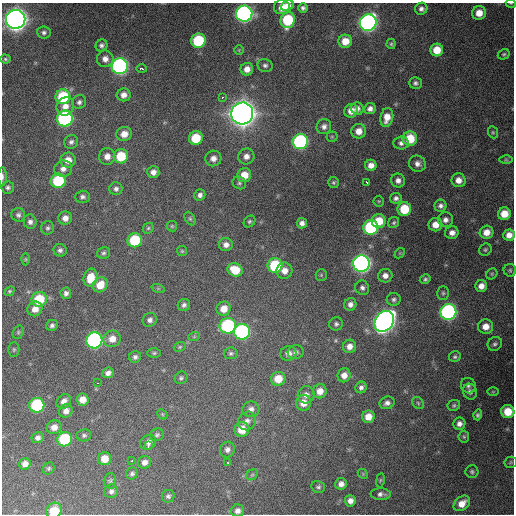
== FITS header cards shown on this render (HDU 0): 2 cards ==
NAXIS1  =                  512 / Axis length
NAXIS2  =                  512 / Axis length

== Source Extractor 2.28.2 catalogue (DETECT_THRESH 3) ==
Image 512 x 512 px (HDU 0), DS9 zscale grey, 1 PNG px = 1 image px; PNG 516 x 516 px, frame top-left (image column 1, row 512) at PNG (2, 3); each listed source drawn as its Kron ellipse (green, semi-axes under 4 px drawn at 4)
Background 1660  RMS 41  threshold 124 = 3 sigma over >= 5 px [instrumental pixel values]
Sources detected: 201; all 201 listed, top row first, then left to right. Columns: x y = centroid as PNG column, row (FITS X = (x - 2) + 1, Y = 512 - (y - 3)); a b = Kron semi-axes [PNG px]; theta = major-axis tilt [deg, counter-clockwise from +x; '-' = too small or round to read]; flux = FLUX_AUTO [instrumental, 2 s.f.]
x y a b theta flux
511 3 5 2 - 2.3e+03
287 6 7 5 23 1.9e+04
282 7 8 7 - 4.3e+04
303 8 5 4 - 6.8e+03
421 9 6 6 - 9.7e+03
479 13 7 6 - 3.3e+04
244 14 8 8 - 1.1e+06
16 19 10 9 - 2.8e+06
288 20 8 7 - 1.7e+05
368 23 8 8 - 1.1e+06
44 33 7 6 - 7.5e+03
198 41 7 7 - 1.7e+05
345 41 7 6 - 3.7e+04
391 44 5 4 - 4.2e+03
101 45 6 5 - 8.3e+03
239 50 5 4 - 2.8e+03
437 50 6 6 - 4.9e+04
504 54 6 5 - 4.8e+03
5 59 5 4 - 4.0e+03
105 59 8 8 - 1.9e+04
265 65 8 6 -11 8.2e+03
120 66 8 8 - 8.6e+05
141 69 5 3 - 1.6e+04
247 69 6 6 - 2.1e+04
415 83 6 5 - 7.2e+03
124 95 7 6 - 1.7e+04
63 97 7 7 - 1.6e+05
222 98 3 2 - 4.6e+03
79 102 7 6 - 8.9e+03
65 106 9 8 - 2.1e+04
357 109 6 6 - 1.1e+04
370 109 6 5 - 1.2e+04
351 111 7 6 - 2.8e+04
242 113 11 11 - 3.8e+06
387 117 9 6 78 3.1e+04
65 118 8 8 - 5.5e+05
324 126 7 7 - 1.3e+04
359 131 7 7 - 2.8e+04
493 132 6 4 -68 3.7e+03
124 134 8 7 - 2.7e+04
332 137 5 5 - 3.7e+03
196 138 7 6 - 8.7e+04
410 139 7 7 - 7.8e+04
71 142 7 6 - 9.0e+03
300 142 8 7 - 5.2e+05
401 143 7 6 - 1.0e+04
107 156 8 8 - 2.1e+04
121 156 7 7 - 9.1e+04
246 156 8 8 - 1.6e+04
213 158 8 8 - 1.8e+04
68 160 7 7 - 2.8e+04
506 160 6 4 -1 3.6e+03
417 164 8 8 - 1.5e+04
371 165 5 5 - 2.0e+04
63 169 9 8 - 1.6e+04
153 172 6 6 - 1.5e+04
244 175 7 7 - 4.1e+04
2 177 9 3 -90 5.8e+03
398 180 7 7 - 1.4e+04
459 180 7 7 - 2.2e+04
58 181 7 7 - 1.7e+05
366 182 3 2 - 5.8e+03
239 183 7 6 - 5.9e+03
333 183 5 5 - 4.8e+03
8 187 6 6 - 7.1e+03
116 189 6 6 - 8.9e+03
200 195 6 5 - 9.9e+03
83 197 7 6 - 8.2e+03
396 198 6 5 - 9.1e+03
379 201 5 5 - 3.4e+03
440 206 6 6 - 1.0e+04
404 209 7 7 - 9.9e+04
504 214 6 6 - 4.1e+04
18 215 7 6 - 7.9e+03
65 218 7 6 - 1.7e+04
190 219 7 5 -63 4.7e+03
445 220 7 7 - 1.3e+04
249 221 6 5 - 5.1e+03
379 221 7 7 - 6.3e+04
30 222 7 6 - 1.0e+04
394 222 6 5 - 4.7e+03
302 223 5 5 - 1.2e+04
435 225 7 6 - 2.9e+04
172 226 5 5 - 3.8e+03
371 227 7 7 - 3.1e+05
47 228 7 6 - 6.6e+03
148 228 6 5 - 3.9e+03
487 232 7 6 - 2.7e+04
452 233 7 6 - 1.6e+04
509 235 6 5 - 2.1e+04
135 240 7 7 - 1.4e+05
226 245 7 6 - 1.4e+04
60 250 6 6 - 8.5e+03
485 250 6 5 - 5.2e+03
182 251 5 5 - 3.5e+03
104 253 7 5 15 6.4e+03
400 253 6 4 43 3.1e+03
26 259 6 4 -90 3.7e+03
361 264 8 8 - 1.3e+06
275 265 7 7 - 1.7e+05
235 270 8 6 -26 6.1e+04
510 270 6 6 - 5.4e+03
284 271 8 8 - 2.3e+04
492 274 6 5 - 3.9e+03
321 275 6 5 - 4.2e+03
385 276 7 7 - 1.6e+04
90 278 9 6 76 5.2e+04
425 279 5 4 - 5.5e+03
100 285 8 7 - 4.3e+04
481 286 6 6 - 1.9e+04
158 288 7 4 -19 3.4e+03
362 288 7 6 - 8.7e+03
9 291 5 4 - 3.9e+03
66 293 6 5 - 9.6e+03
443 293 7 6 - 5.6e+03
39 299 7 7 - 1.0e+05
394 299 7 6 - 7.7e+03
350 304 6 6 - 1.3e+04
184 305 6 6 - 8.4e+03
35 309 8 7 - 2.3e+04
224 309 7 7 - 3.1e+04
448 312 8 8 - 7.4e+05
150 320 7 6 - 1.0e+04
384 321 11 9 53 2.1e+06
336 324 7 6 - 7.1e+03
52 325 6 5 - 7.7e+03
228 326 8 7 - 3.1e+05
486 326 7 7 - 2.8e+04
18 332 7 5 70 5.0e+03
242 332 8 8 - 5.1e+05
194 337 6 4 19 3.5e+03
112 339 9 8 - 2.8e+04
94 340 8 8 - 6.9e+05
495 344 7 6 - 7.3e+03
350 346 7 6 - 1.8e+04
180 347 6 4 22 3.9e+03
14 349 7 5 89 5.6e+03
296 352 8 7 - 9.3e+03
154 353 7 5 1 4.6e+03
231 353 7 6 - 6.3e+03
288 354 8 7 - 1.7e+04
135 357 6 5 - 8.4e+03
455 357 6 5 - 5.4e+03
108 373 6 5 - 1.2e+04
344 375 7 6 - 2.1e+04
181 378 7 6 - 5.9e+03
278 379 7 7 - 4.8e+04
98 383 2 2 - 2.4e+03
468 386 8 7 - 8.1e+03
361 387 6 5 - 8.5e+03
320 391 7 7 - 2.7e+04
470 392 8 7 - 1.0e+04
493 392 5 3 - 2.6e+03
306 395 9 8 - 1.5e+04
83 400 6 6 - 2.8e+04
64 401 8 6 47 1.7e+04
303 403 8 7 - 2.9e+04
387 403 7 6 - 1.2e+04
418 403 6 5 - 4.6e+03
37 405 7 7 - 2.6e+05
454 405 6 5 - 5.3e+03
251 409 8 8 - 1.3e+04
66 411 7 6 - 1.5e+04
508 412 6 6 - 5.9e+04
162 414 6 4 -46 3.7e+03
478 415 5 4 - 5.4e+03
368 417 6 6 - 2.9e+04
247 421 9 8 - 1.5e+04
459 424 6 6 - 1.3e+04
54 427 7 6 - 2.0e+04
242 429 7 7 - 5.3e+04
84 435 7 6 - 6.4e+03
157 435 7 6 - 6.6e+03
464 437 6 5 - 4.1e+03
38 438 6 5 - 1.0e+04
65 439 7 7 - 1.8e+05
148 442 8 7 - 1.3e+04
148 446 4 3 - 6.8e+03
227 449 8 7 - 1.2e+04
105 459 7 6 - 3.7e+04
132 461 3 3 - 4.5e+03
144 462 6 6 - 1.5e+04
511 462 6 5 - 4.7e+03
228 463 3 3 - 4.1e+03
25 464 6 5 - 1.8e+04
49 468 6 5 - 5.1e+03
472 472 6 6 - 5.9e+03
132 473 6 5 - 6.6e+03
363 474 6 4 -47 3.1e+03
252 475 6 4 43 4.5e+03
380 480 7 3 81 3.4e+03
110 481 8 6 87 6.3e+03
341 484 6 5 - 1.6e+04
318 487 7 6 - 6.2e+03
111 491 7 6 - 9.3e+03
381 494 10 5 -1 1.0e+04
168 496 6 6 - 6.4e+03
350 501 5 5 - 1.6e+04
462 503 9 6 40 2.9e+04
54 511 8 7 - 6.7e+04
237 511 6 6 - 1.3e+04
At the frame edge (FLAGS 8, measured only in part): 3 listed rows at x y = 511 3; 2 177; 54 511